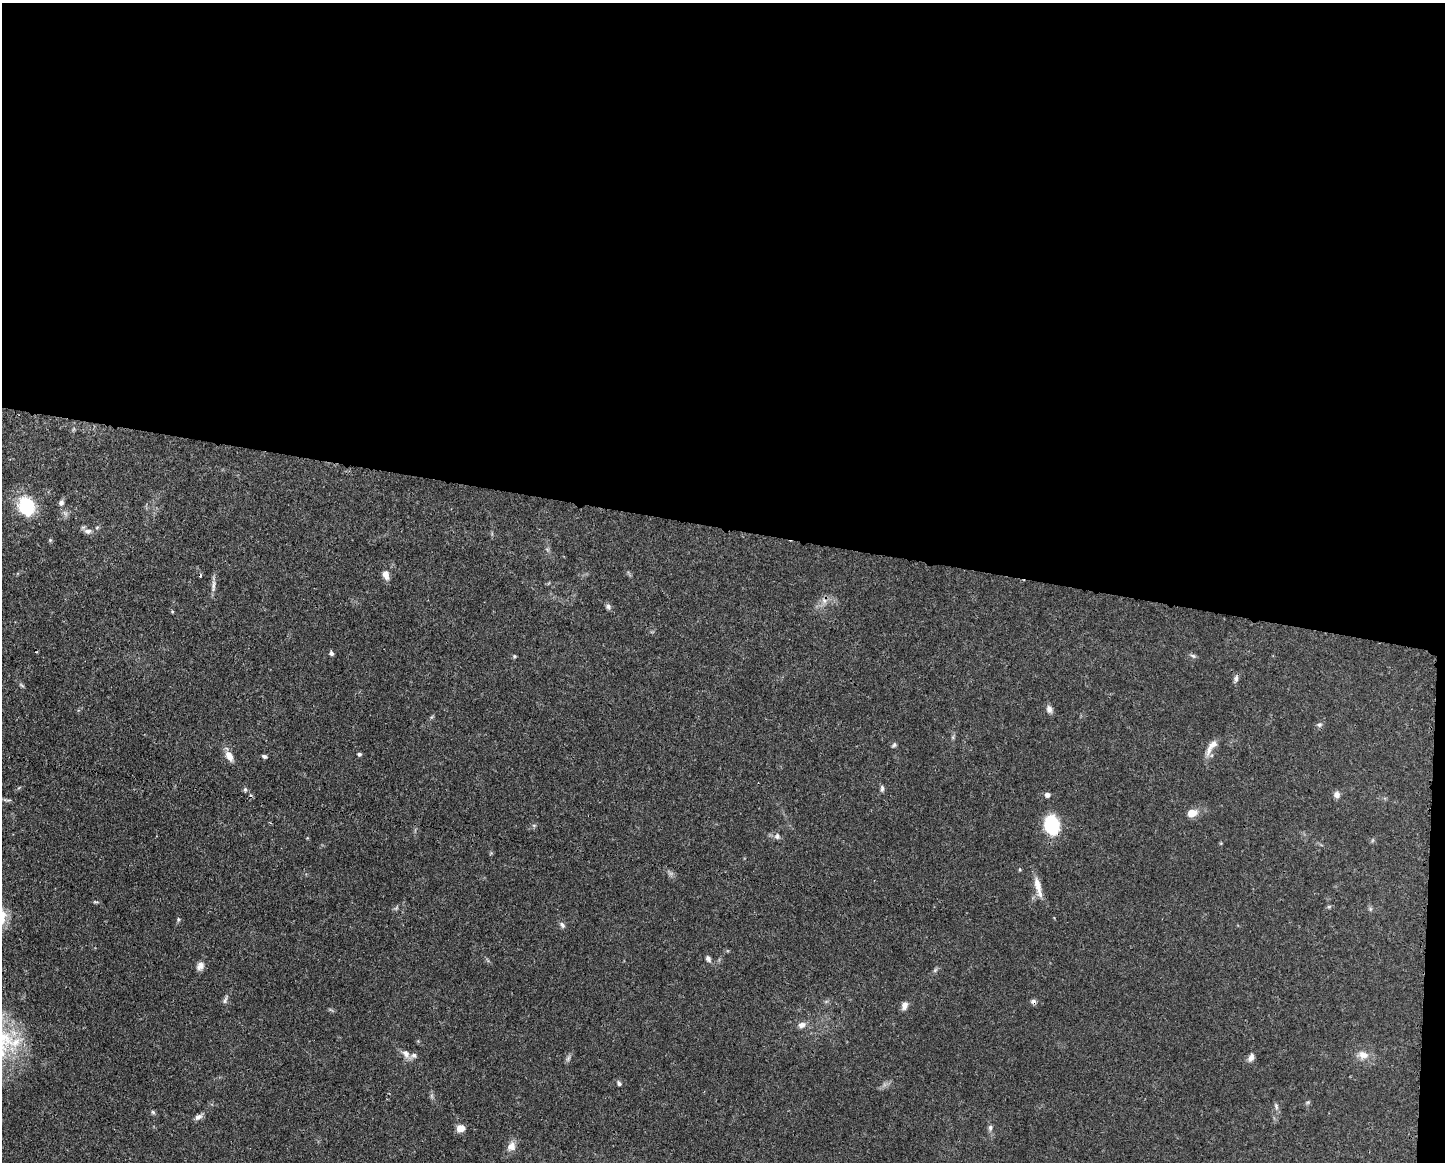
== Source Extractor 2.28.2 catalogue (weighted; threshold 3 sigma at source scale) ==
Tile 3 of 3 x 4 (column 3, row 1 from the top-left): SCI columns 3006-4448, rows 3482-4641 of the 4679 x 4643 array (HDU 1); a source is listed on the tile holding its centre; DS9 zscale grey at full resolution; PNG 1447 x 1164 px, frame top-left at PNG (2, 3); no overlay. Shown black and unused: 46% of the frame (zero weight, under 3 of 4 exposures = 1% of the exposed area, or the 3 px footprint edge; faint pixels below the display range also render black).
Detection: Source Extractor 2.28.2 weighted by HDU 2 'WHT'; one run over the whole footprint, this tile lists its part. Background 0.0565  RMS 0.0033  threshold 0.0147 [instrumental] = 3 sigma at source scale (4.5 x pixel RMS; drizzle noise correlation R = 1.50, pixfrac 1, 0.05/0.05 arcsec/px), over >= 5 px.
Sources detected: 61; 1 too faint to see at this stretch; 2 cosmic-ray / hot-pixel residue — not listed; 1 inside a brighter listed object's ellipse — not listed separately; the other 57 listed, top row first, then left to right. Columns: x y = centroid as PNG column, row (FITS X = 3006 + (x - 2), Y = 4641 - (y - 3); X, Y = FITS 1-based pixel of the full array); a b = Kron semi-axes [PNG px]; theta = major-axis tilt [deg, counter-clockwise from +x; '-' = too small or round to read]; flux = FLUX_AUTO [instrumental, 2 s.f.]
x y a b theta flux
61 502 7 6 - 1
26 506 25 20 -64 12
97 527 5 4 - 0.42
88 531 11 7 -8 1.5
386 575 10 7 -75 2.4
213 586 18 6 86 1.7
608 607 8 6 -64 0.84
172 611 5 3 - 0.34
331 653 5 4 - 0.73
514 656 5 4 - 0.42
1193 656 9 5 -15 0.74
1236 678 10 5 81 1
1049 709 10 7 -73 1.5
1319 725 8 6 10 0.83
953 737 7 4 72 0.53
894 745 8 5 59 0.6
1211 747 25 8 55 3.2
359 754 5 4 - 0.61
229 756 14 8 -62 2.7
264 756 6 4 -14 0.79
882 788 9 5 -86 0.76
245 789 7 5 -76 0.64
1047 794 5 5 - 1.5
1337 794 7 7 - 1.7
7 800 15 3 -8 0.84
1192 813 10 7 22 3.9
534 825 6 4 18 0.48
1052 825 12 9 -83 29
777 836 9 8 - 1.1
1019 869 5 3 - 0.3
1038 887 29 7 -76 3.7
95 902 8 3 -5 0.45
1329 907 7 4 1 0.45
396 908 7 4 45 0.57
1370 909 6 5 - 0.53
178 919 7 4 83 0.48
562 925 9 6 -50 0.99
708 959 8 5 -59 1.1
200 966 11 8 54 1.8
935 970 7 4 46 0.62
225 999 14 4 66 0.95
1033 1001 7 6 - 0.93
904 1006 11 7 74 1.6
802 1025 10 8 15 1.7
15 1042 17 10 53 5.8
406 1054 14 9 -49 2.1
1363 1055 16 11 -13 3.1
1251 1057 9 6 66 1.7
568 1058 10 5 63 0.83
619 1083 7 5 -59 0.64
1307 1102 7 4 20 0.5
1276 1106 10 5 -72 0.83
153 1112 6 5 - 0.57
198 1117 10 6 27 1.4
461 1128 8 7 - 3.2
990 1128 8 6 82 0.94
511 1146 13 10 55 2.4
Overlapping masked pixels (flux is a lower limit): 2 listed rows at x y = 1052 825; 1033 1001